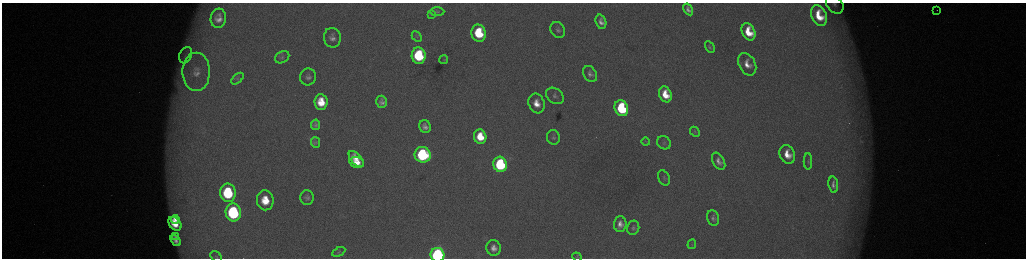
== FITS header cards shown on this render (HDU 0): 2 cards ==
NAXIS1  =                 2048 /fastest changing axis
NAXIS2  =                  512 /next to fastest changing axis

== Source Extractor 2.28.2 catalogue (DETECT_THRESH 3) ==
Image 2048 x 512 px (HDU 0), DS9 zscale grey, zoomed out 1/2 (1 PNG px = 2 x 2 image px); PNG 1028 x 260 px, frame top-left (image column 1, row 511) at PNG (2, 3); each listed source drawn as its Kron ellipse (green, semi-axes under 4 px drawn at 4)
Background 176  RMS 2.1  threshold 6.17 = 3 sigma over >= 5 px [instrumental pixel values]
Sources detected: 69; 6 cannot appear on this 1/2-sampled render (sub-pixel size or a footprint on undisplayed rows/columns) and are neither listed nor drawn; the other 63 listed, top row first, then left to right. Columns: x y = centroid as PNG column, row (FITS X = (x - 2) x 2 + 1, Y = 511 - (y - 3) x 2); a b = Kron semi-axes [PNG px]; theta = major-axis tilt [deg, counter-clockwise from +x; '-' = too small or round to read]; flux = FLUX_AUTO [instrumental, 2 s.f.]
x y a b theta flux
835 4 10 7 -49 2400
688 9 6 4 -57 1600
936 10 2 1 - 690
437 12 7 4 -1 750
432 14 4 4 - 440
819 16 11 7 -66 12000
218 18 9 7 81 4000
601 22 7 5 -73 2500
558 30 8 7 - 1500
749 32 9 6 -64 11000
479 33 9 7 -77 23000
417 37 6 3 -45 650
332 38 10 8 -79 2700
710 47 6 3 -61 720
186 55 8 6 64 2400
419 56 8 7 - 34000
282 57 7 5 30 1100
444 60 4 3 - 370
747 64 12 8 -63 5100
196 72 19 14 90 9100
590 74 8 6 -55 1800
308 77 8 8 - 2100
238 79 7 4 42 800
665 94 8 6 -69 9500
555 96 9 7 -40 1800
321 102 8 6 -84 9800
382 102 6 5 - 1900
537 103 10 8 -70 6200
621 108 8 6 -67 39000
316 125 5 4 - 1000
425 127 6 5 - 2400
695 132 5 3 - 520
480 137 7 6 - 11000
553 137 7 6 - 1200
315 142 5 4 - 660
646 142 4 2 - 310
664 143 7 6 - 1200
787 154 10 7 -64 7100
423 155 8 8 - 55000
356 159 9 5 -49 6300
719 161 9 5 -62 2600
808 161 8 3 89 740
357 163 7 5 -14 6100
500 164 7 6 - 50000
664 178 8 5 -65 1000
833 185 8 4 -80 1800
228 193 9 8 - 35000
307 198 7 7 - 1500
265 200 10 8 -82 12000
233 213 9 7 -80 61000
713 218 8 6 -77 1500
175 219 4 3 - 2900
175 224 8 5 -48 8600
620 224 8 6 87 3300
633 228 7 6 - 1200
175 236 4 3 - 980
176 240 6 4 -53 2000
692 244 5 3 - 490
493 248 8 7 - 3200
339 252 7 3 28 630
437 255 7 7 - 120000
216 257 6 4 -40 740
577 257 5 3 - 440
At the frame edge (FLAGS 8, measured only in part): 3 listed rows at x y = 835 4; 437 255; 216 257
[6 sub-pixel or undisplayed-footprint detections neither listed nor drawn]